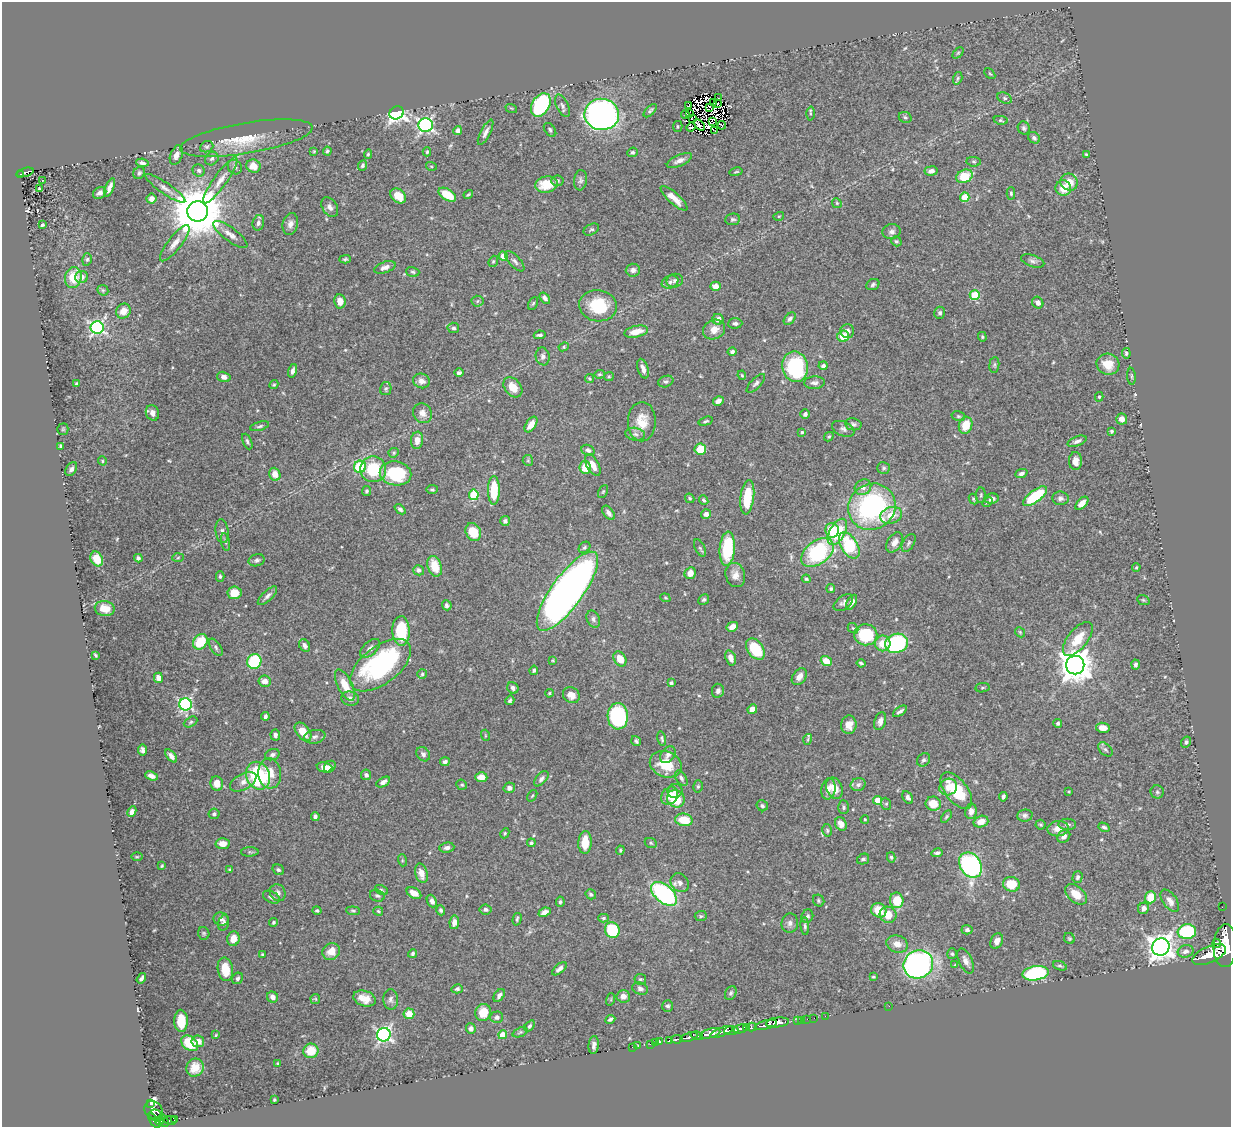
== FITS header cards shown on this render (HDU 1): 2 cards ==
NAXIS1  =                 1229
NAXIS2  =                 1125

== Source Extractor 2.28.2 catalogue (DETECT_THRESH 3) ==
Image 1229 x 1125 px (HDU 1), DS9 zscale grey, 1 PNG px = 1 image px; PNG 1233 x 1129 px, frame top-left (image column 1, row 1125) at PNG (2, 2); each listed source drawn as its Kron ellipse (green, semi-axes under 4 px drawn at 4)
Background 0.443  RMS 0.013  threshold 0.0402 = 3 sigma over >= 5 px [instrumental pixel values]
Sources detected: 560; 7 with non-positive FLUX_AUTO (blend fragments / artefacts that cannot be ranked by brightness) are neither listed nor drawn; of the other 553, the 500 brightest by FLUX_AUTO listed and drawn (53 fainter detections omitted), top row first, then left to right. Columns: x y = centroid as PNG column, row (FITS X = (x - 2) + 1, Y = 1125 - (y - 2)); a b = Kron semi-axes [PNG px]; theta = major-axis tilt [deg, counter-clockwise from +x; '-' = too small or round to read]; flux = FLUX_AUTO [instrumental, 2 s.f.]
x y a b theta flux
958 53 6 4 45 1.3
990 74 6 3 -47 0.94
958 78 6 4 73 1.6
719 98 3 2 - 2.8
1005 98 7 5 -26 2
714 102 4 2 - 1.1
718 103 3 2 - 1.4
541 105 13 8 59 95
562 106 12 6 -65 3.4
689 106 3 2 - 1.5
709 107 4 3 - 6.7
511 108 6 3 -18 0.94
650 111 8 4 46 1.8
397 113 7 6 - 330
602 114 17 15 -7 350
685 114 4 2 - 1.1
689 114 3 2 - 2.7
810 114 7 4 -89 1.3
905 117 6 5 - 1.9
692 119 3 2 - 1.3
1001 120 7 4 -11 1.5
713 121 4 2 - 0.99
426 125 7 7 - 230
699 125 6 2 -46 1.2
722 125 4 2 - 2.4
678 127 5 4 - 1.2
691 127 5 3 - 2.7
1024 128 6 6 - 2.1
458 130 4 4 - 4.1
550 130 8 5 -52 1.9
714 131 3 2 - 1.3
486 132 14 5 63 4.5
246 138 67 15 9 36
1034 138 6 5 - 2.4
207 147 7 5 23 1.9
314 151 4 3 - 0.96
327 151 4 4 - 1.4
427 152 4 4 - 1.2
632 152 5 4 - 2.1
368 154 5 4 - 1.2
1086 154 4 3 - 1.4
176 155 10 6 69 5.9
212 159 7 6 - 2.6
679 160 13 5 24 5.2
974 162 7 4 -6 1.6
142 163 6 4 -9 2.8
363 165 5 4 - 1.8
253 166 7 6 - 12
431 166 5 3 - 0.94
235 167 8 6 -50 2.6
199 170 6 5 - 2.3
931 171 6 4 8 3.7
25 172 9 3 16 89
736 172 7 3 12 1.1
139 173 6 5 - 2.1
21 175 4 3 - 64
965 176 9 6 22 30
42 180 3 2 - 1.5
220 180 28 6 54 10
580 180 10 6 82 2.6
557 181 6 5 - 1.7
1069 182 9 8 - 13
546 184 11 8 9 18
109 188 10 4 67 5
165 188 24 5 -34 6.4
1063 188 8 7 - 15
39 189 4 3 - 1.2
100 193 7 5 33 3.6
1011 193 6 4 -89 1.4
468 194 5 2 - 1.1
447 195 10 5 -33 23
398 196 8 6 -42 13
965 197 4 4 - 25
674 198 17 5 -42 10
151 199 5 5 - 5
837 203 5 4 - 1.2
330 207 11 7 -56 4.4
198 211 10 10 - 6000
779 216 5 3 - 0.97
733 219 7 6 - 2.1
258 223 8 5 75 3.1
290 224 11 7 76 4.9
42 225 4 3 - 1.5
591 229 8 5 27 1.9
892 232 9 7 11 3.6
230 234 21 6 -37 6.8
896 241 5 4 - 1.4
175 243 22 7 52 7.9
503 256 4 4 - 13
87 259 6 5 - 1.6
345 259 6 4 2 1.5
493 261 6 4 68 1.3
515 261 13 5 -47 3.2
1033 261 12 5 -18 3.2
385 267 11 5 18 4.8
633 270 7 6 - 3.7
413 272 7 5 -17 1.7
82 277 6 6 - 5.6
73 278 10 8 78 22
675 281 8 7 - 3
670 282 8 6 23 2.8
873 285 7 5 26 2.1
715 286 5 4 - 6.6
103 290 6 5 - 1.5
975 295 5 5 - 40
545 298 6 4 -51 3.3
340 301 7 5 -81 7.8
477 301 6 5 - 1.7
533 303 7 4 62 1.5
1038 303 6 5 - 4.9
598 306 19 15 -9 41
123 311 8 7 - 8.9
940 313 6 5 - 2
718 319 5 5 - 5.7
790 319 7 5 48 2.7
735 323 7 5 3 2.3
97 327 6 6 - 180
453 328 6 5 - 2.3
714 330 11 9 27 8.3
847 331 7 6 - 3.9
636 332 12 5 12 13
540 335 6 3 10 2
843 336 6 5 - 17
982 337 5 4 - 1.2
564 347 5 4 - 1.2
732 352 4 4 - 2.5
1126 353 5 4 - 1.8
543 356 9 7 -79 2.9
1108 364 11 10 - 17
994 365 8 5 85 1.6
823 366 4 4 - 2.6
795 367 15 12 -79 92
643 369 10 5 -72 4.8
293 371 7 4 76 3.2
459 373 4 3 - 2
599 374 5 4 - 1.4
742 375 5 4 - 1.1
609 376 5 4 - 1
1131 376 8 3 -85 1.3
224 377 7 5 -15 4.2
589 378 4 2 - 1
421 381 8 7 - 5
666 382 8 5 21 2.1
756 383 12 5 45 2.7
814 383 10 6 2 3.4
76 384 3 3 - 1.2
274 385 5 4 - 1.2
513 387 11 8 -50 13
386 389 6 5 - 2
1099 397 5 4 - 1.1
718 401 5 4 - 3.7
152 413 8 6 -69 5.2
422 413 10 9 - 6.2
805 414 5 4 - 2.7
958 416 7 5 -15 1.6
1122 419 5 5 - 6
706 421 7 3 17 1.6
642 422 20 14 89 19
531 424 9 5 55 10
853 424 8 6 -10 2.3
966 425 9 6 73 20
260 426 10 4 14 1.9
63 429 5 5 - 1.3
843 429 12 7 -23 3.3
1111 431 3 3 - 1.3
802 432 3 3 - 1.5
635 434 10 6 -10 3.5
829 437 5 3 - 1.4
417 440 8 6 83 6.6
247 441 8 4 -66 2
1077 441 10 4 20 3.4
61 446 4 3 - 1.8
700 449 6 5 - 23
588 450 7 5 -21 3.5
394 453 5 4 - 1.1
528 460 5 5 - 1.4
102 461 4 4 - 1.2
1075 461 9 6 87 6.3
593 465 12 6 -60 9.2
360 467 6 6 - 42
585 467 6 5 - 16
884 468 6 5 - 1.9
71 469 7 5 59 3.5
373 469 13 13 - 44
395 473 16 12 -10 57
1021 473 6 4 22 2.8
275 474 7 5 -70 8.5
863 487 8 7 - 4.8
432 490 5 4 - 1.6
494 490 14 6 89 31
366 491 5 4 - 1.9
603 491 7 4 63 1.2
474 495 5 5 - 59
981 495 8 4 87 1.5
1035 496 14 6 37 48
747 497 17 6 83 32
690 498 5 3 - 1.3
992 498 7 5 8 2.7
1060 498 8 7 - 3.1
973 499 5 4 - 1.1
704 500 5 3 - 1.4
987 502 5 4 - 1.9
1082 503 8 4 46 7.2
872 507 24 22 37 170
400 509 6 4 -41 2.3
608 513 8 5 -53 3.7
706 514 5 4 - 3.9
891 515 11 8 18 13
505 521 5 5 - 3
832 530 7 6 - 24
222 531 12 6 -83 3.8
473 532 9 7 -62 22
837 532 14 7 60 29
226 542 9 4 -79 1.9
894 542 11 7 59 6.1
909 543 10 5 58 2.3
849 545 15 8 -58 55
585 547 6 5 - 1.8
700 548 9 5 -64 1.9
727 549 17 7 86 52
817 552 18 11 37 100
138 558 4 4 - 1.7
178 558 5 3 - 1.2
97 559 8 6 -61 17
257 560 8 6 16 2.7
435 566 10 7 -71 21
1136 567 4 3 - 1.1
419 570 5 5 - 3.8
690 573 6 5 - 7.5
735 575 12 9 -73 6.9
220 576 5 4 - 1.8
806 579 4 4 - 1.2
831 589 4 4 - 1.6
567 591 47 15 54 740
234 593 7 6 - 14
267 596 12 5 43 3.5
665 598 5 4 - 1
704 600 6 5 - 2.1
1143 600 6 4 -21 1.3
851 602 8 4 60 5.4
843 603 11 6 36 3.5
447 605 5 5 - 2.3
105 609 10 7 -11 12
593 619 9 6 -66 3
732 627 6 4 27 8.1
853 628 6 4 -41 1.5
401 631 15 8 -88 47
1020 632 5 4 - 1.2
866 635 11 10 - 60
1078 639 20 9 51 19
200 642 8 6 50 31
883 643 8 8 - 15
896 643 12 9 19 110
305 645 6 5 - 3.3
216 647 10 5 -58 2.6
370 648 12 6 41 4.7
755 649 12 7 -53 42
95 655 4 3 - 1.3
731 658 8 5 -72 6.1
620 659 8 6 -61 13
553 660 4 4 - 0.94
826 661 6 4 -36 13
254 662 7 7 - 55
861 663 4 3 - 1.7
380 665 36 18 37 160
1075 665 9 9 - 1700
1135 665 5 4 - 2.3
534 670 5 4 - 2.2
422 674 5 5 - 1.5
799 677 9 6 55 6
158 678 5 4 - 5.7
265 681 6 5 - 5.4
671 683 4 3 - 1.6
345 685 17 7 -64 17
513 688 6 5 - 3.1
982 688 7 4 7 1.3
718 691 7 6 - 3.4
549 693 4 3 - 1
571 695 9 7 -33 8.1
350 699 9 7 -15 5.4
510 700 5 4 - 2.1
185 704 6 6 - 160
752 709 5 4 - 7.3
900 711 8 3 34 2.6
265 716 4 3 - 2.5
618 716 13 10 -88 98
880 721 9 5 73 4.5
191 722 7 4 28 1.6
1058 723 4 4 - 1.9
849 725 9 7 83 7.4
1103 728 7 5 -9 7.9
303 732 10 6 -52 13
275 735 5 5 - 2.5
485 735 6 3 -72 1.1
315 737 11 6 10 3.8
662 739 7 3 -77 1.7
808 739 5 3 - 1.1
636 741 5 4 - 2
1186 742 6 5 - 2.1
1105 749 8 5 -44 2.2
143 750 5 4 - 3.1
423 754 8 6 -51 3.2
272 755 7 5 19 2.8
668 755 9 6 49 4
171 756 7 4 -51 4.6
924 760 7 6 - 2.6
445 762 5 4 - 2.5
666 764 16 12 -22 28
325 767 8 5 -12 11
330 767 6 5 - 4
270 773 15 11 -84 14
366 775 5 5 - 2.7
152 776 6 4 -21 4.4
258 776 14 11 -68 83
481 777 6 5 - 9.6
681 778 8 5 -58 2.4
541 779 9 5 48 3
243 782 14 8 29 7.1
383 782 7 4 29 4.5
217 784 7 6 - 9.4
462 785 5 5 - 1.5
858 785 7 6 - 3.3
698 786 6 5 - 1.5
948 787 9 8 - 7.7
509 788 6 5 - 3.4
834 788 11 7 -67 11
828 789 10 7 79 6.7
675 791 7 7 - 3.6
956 791 21 11 -52 42
1069 791 3 3 - 0.94
1157 792 6 6 - 1.7
532 796 6 3 54 1
670 796 9 7 52 9.6
908 797 7 5 -60 2.9
1003 797 5 3 - 2.6
676 799 9 8 - 28
878 800 4 4 - 20
886 804 6 5 - 1.5
933 804 7 7 - 14
762 806 6 5 - 2.2
844 807 7 5 -89 1.8
971 811 8 5 81 5.4
132 812 5 4 - 4.8
214 814 5 5 - 2.2
1025 815 8 6 5 2.8
315 816 5 4 - 2.4
946 817 7 4 53 1.4
865 819 4 3 - 1
684 820 9 6 -7 20
981 822 7 5 17 9
841 824 7 5 -62 5.9
1067 824 9 5 0 2.5
1041 825 5 5 - 1.3
1104 827 6 4 -30 2.2
1058 829 11 7 6 8.7
827 830 6 4 -76 1.5
505 833 5 4 - 1.3
1064 836 7 5 44 5.1
585 842 11 6 87 17
531 843 4 4 - 1.7
651 843 6 5 - 1.3
222 844 7 5 -4 8.7
447 848 7 5 7 4
620 850 4 4 - 1.3
250 852 9 4 1 1.6
937 853 5 4 - 2.4
137 857 6 3 1 1
891 857 5 4 - 1.5
863 859 6 5 - 2.1
402 860 6 4 -73 1.2
970 865 13 10 -56 240
162 866 4 3 - 1.1
230 870 4 3 - 1.4
278 870 6 5 - 1.9
421 873 10 6 -75 8.9
1077 877 6 5 - 2.2
680 883 10 8 -49 4.6
1011 884 8 7 - 23
381 890 7 4 -28 1.5
278 893 9 7 -59 3.9
414 893 8 5 -30 8.4
591 894 5 4 - 2
664 894 15 8 -40 130
1076 894 12 8 -41 15
377 896 7 6 - 2.2
271 897 9 5 -27 3
1150 897 6 5 - 21
897 900 8 6 -81 25
432 901 6 4 -67 3.9
819 901 6 5 - 1.5
1170 901 13 7 -55 6.5
560 902 5 3 - 1.5
1222 907 2 2 - 6.4
1143 908 6 5 - 4.9
485 909 6 5 - 2.6
441 910 5 4 - 2.1
879 910 8 7 - 19
317 911 5 4 - 1.5
353 911 7 4 -5 1.3
378 911 5 3 - 1.3
545 912 6 4 24 4.8
888 915 8 8 - 14
701 916 6 5 - 1.6
807 916 7 5 68 2.6
603 918 5 4 - 1.6
221 919 7 6 - 3
517 919 6 3 75 1.5
274 922 4 4 - 1.4
454 922 7 4 82 5.4
224 923 8 5 73 2.4
790 923 9 8 - 3.7
805 926 9 4 -85 2
612 930 8 7 - 44
967 930 5 4 - 2.5
1187 932 9 7 5 75
204 933 6 5 - 1.5
1069 938 6 5 - 1.3
233 939 7 6 - 8.5
997 941 8 6 65 4.5
897 944 11 8 -18 8.1
1217 944 4 3 - 260
1225 946 21 11 88 4200
1161 947 9 8 - 890
1186 951 8 6 17 4.1
331 952 9 8 - 11
262 954 3 2 - 1.1
413 954 4 4 - 2.1
952 954 5 4 - 1.5
1209 955 18 8 23 2400
966 961 13 6 -65 5.5
918 964 15 13 29 240
955 965 4 3 - 0.95
1060 966 7 4 -20 1.6
225 969 12 7 -81 16
559 969 9 4 40 3.8
1036 973 13 7 9 110
873 977 4 3 - 1.2
141 978 5 3 - 2.5
237 978 6 5 - 2.1
640 979 6 5 - 1.7
457 989 5 4 - 2.2
640 989 8 6 -21 3.1
731 993 7 5 61 1.8
499 995 7 4 53 3.4
623 996 7 6 - 5.7
272 997 6 5 - 4.9
364 998 11 7 -18 11
315 999 5 5 - 1.1
391 999 10 7 -88 3.8
611 999 6 4 73 1.3
668 1006 6 5 - 2.3
889 1006 2 2 - 4.6
483 1012 8 7 - 18
409 1014 5 5 - 12
825 1016 2 2 - 10
497 1017 6 6 - 3.2
814 1018 2 2 - 7.8
610 1019 5 3 - 2.3
807 1019 2 2 - 8.8
797 1020 3 2 - 23
801 1020 2 2 - 12
181 1021 11 7 -89 19
778 1022 11 5 6 1100
766 1025 11 3 15 860
529 1026 6 4 52 1.8
746 1027 3 3 - 89
751 1027 5 4 - 110
471 1029 5 5 - 3.8
740 1029 7 3 11 290
731 1031 7 3 4 230
520 1032 8 4 22 1.5
722 1032 12 4 21 370
710 1033 10 4 15 1300
216 1035 4 3 - 0.96
384 1035 7 6 - 240
503 1035 4 4 - 17
697 1036 6 4 -15 240
689 1037 9 3 19 710
677 1039 6 3 9 130
198 1041 6 6 - 6.9
669 1041 4 3 - 100
659 1042 3 3 - 31
190 1043 9 6 -39 27
655 1043 3 2 - 7.5
650 1044 3 2 - 14
594 1045 9 5 84 4.1
638 1046 2 2 - 8.3
632 1047 2 2 - 3.8
311 1051 7 7 - 19
277 1063 3 2 - 0.94
195 1068 9 8 - 9.7
274 1100 3 3 - 1
150 1104 3 3 - 27
153 1110 10 8 -37 170
156 1116 7 5 -29 130
174 1119 4 3 - 67
164 1120 7 3 -63 170
170 1120 6 3 -11 130
154 1121 8 3 -53 270
160 1121 4 3 - 62
At the frame edge (FLAGS 8, measured only in part): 1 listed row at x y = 1225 946
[53 fainter detections neither listed nor drawn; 7 non-positive-flux detections neither listed nor drawn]